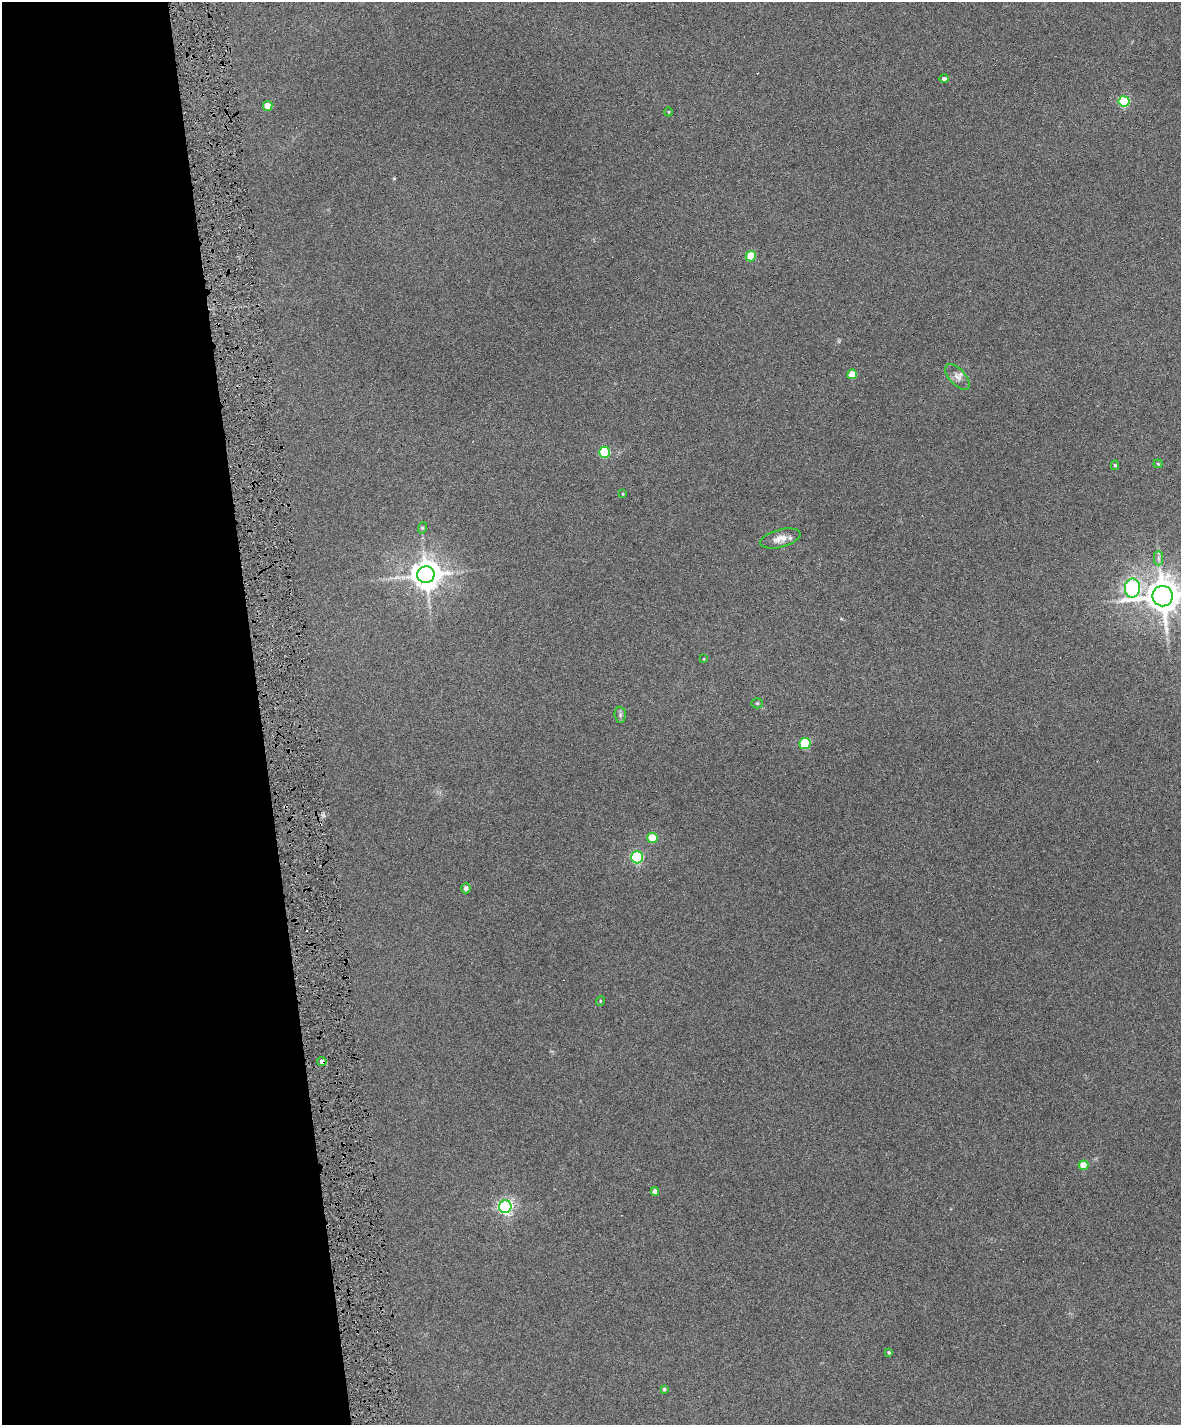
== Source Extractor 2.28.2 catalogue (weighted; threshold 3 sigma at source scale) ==
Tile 5 of 4 x 3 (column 1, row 2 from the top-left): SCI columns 1-1179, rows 1560-2982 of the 4717 x 4648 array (HDU 1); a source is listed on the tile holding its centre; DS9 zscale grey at full resolution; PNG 1183 x 1427 px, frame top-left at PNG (2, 2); each listed source drawn as its Kron ellipse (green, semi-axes under 4 px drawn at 4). Shown black and unused: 22% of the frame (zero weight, under 6 of 12 exposures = <1% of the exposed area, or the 3 px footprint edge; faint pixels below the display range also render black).
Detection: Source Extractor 2.28.2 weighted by HDU 2 'WHT'; one run over the whole footprint, this tile lists its part. Background 0.0853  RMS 0.0036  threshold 0.0149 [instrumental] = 3 sigma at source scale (4.09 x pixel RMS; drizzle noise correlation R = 1.36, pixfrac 0.8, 0.05/0.05 arcsec/px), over >= 5 px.
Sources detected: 35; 4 cosmic-ray / hot-pixel residue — neither listed nor drawn; the other 31 listed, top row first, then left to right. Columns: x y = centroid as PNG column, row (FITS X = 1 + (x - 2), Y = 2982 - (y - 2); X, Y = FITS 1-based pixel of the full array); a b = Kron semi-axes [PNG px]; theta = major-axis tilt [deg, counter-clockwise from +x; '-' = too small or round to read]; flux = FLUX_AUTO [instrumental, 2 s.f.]
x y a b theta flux
944 79 5 4 - 1
1124 101 5 5 - 32
268 106 5 5 - 3.7
668 112 4 3 - 0.24
751 256 5 5 - 12
852 374 5 5 - 7.6
957 377 16 8 -47 2.1
605 452 5 5 - 22
1158 464 4 4 - 0.35
1115 465 5 4 - 0.51
623 494 4 3 - 0.28
422 528 6 4 71 0.47
780 538 20 9 15 3.1
1158 558 7 4 -90 0.86
426 575 9 8 - 530
1132 588 9 7 89 73
1163 596 10 10 - 680
704 659 4 3 - 0.24
757 703 5 5 - 0.42
620 715 8 5 -84 0.79
805 743 5 5 - 25
652 838 5 5 - 11
637 857 6 6 - 41
466 888 5 5 - 1.1
600 1001 5 3 - 0.29
322 1062 4 4 - 1.3
1084 1165 5 4 - 6.5
655 1192 4 4 - 1.6
505 1207 6 6 - 95
889 1353 4 3 - 0.47
664 1389 3 3 - 0.5
Overlapping masked pixels (flux is a lower limit): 1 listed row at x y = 322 1062
Isophote crosses this tile's border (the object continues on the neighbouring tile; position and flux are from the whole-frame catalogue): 1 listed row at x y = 1163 596